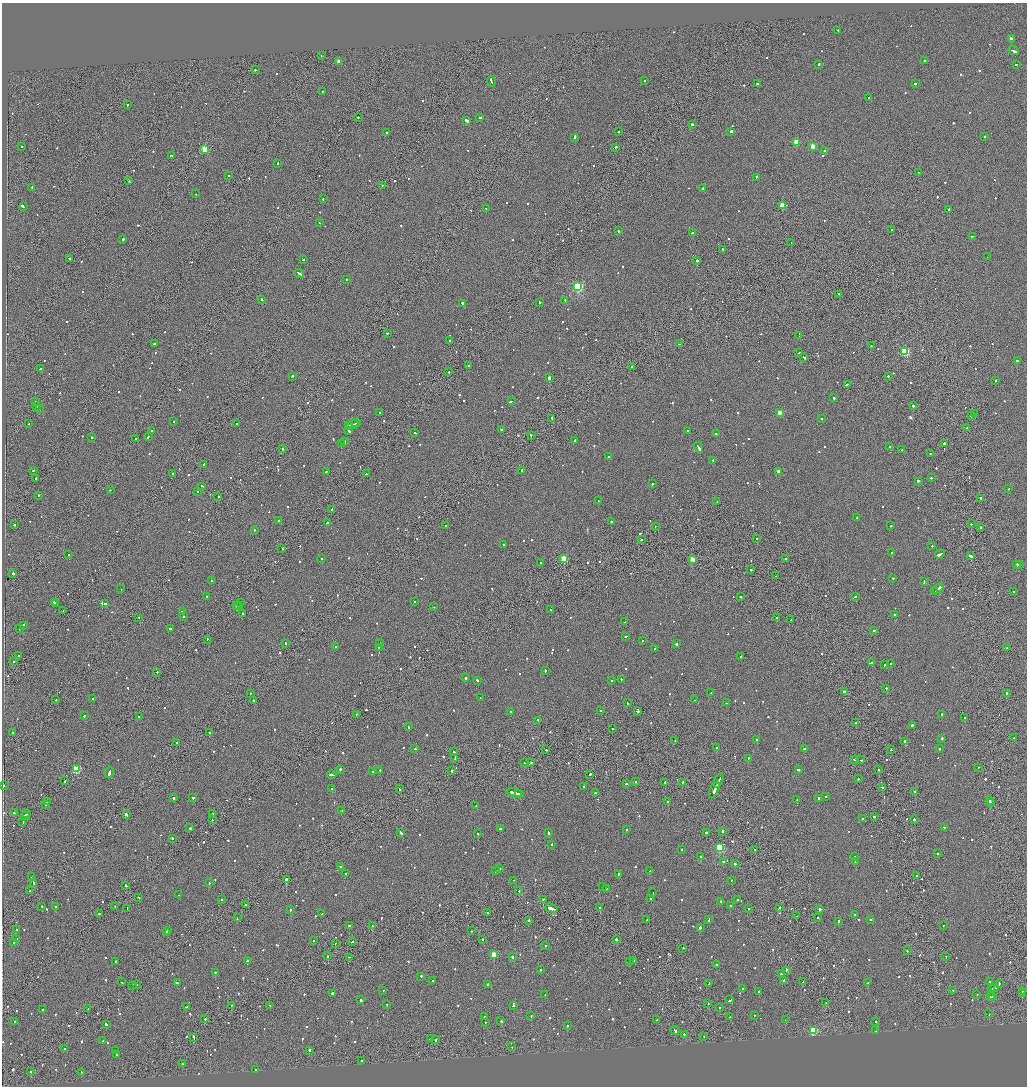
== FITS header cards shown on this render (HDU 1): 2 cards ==
NAXIS1  =                 2050
NAXIS2  =                 2168

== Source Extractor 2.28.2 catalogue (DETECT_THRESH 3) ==
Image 2050 x 2168 px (HDU 1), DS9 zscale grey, zoomed out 1/2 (1 PNG px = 2 x 2 image px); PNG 1029 x 1088 px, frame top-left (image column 2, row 2167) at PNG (2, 3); each listed source drawn as its Kron ellipse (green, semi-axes under 4 px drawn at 4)
Background -0.0919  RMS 0.068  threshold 0.203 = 3 sigma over >= 5 px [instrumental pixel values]
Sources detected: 1146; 57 cannot appear on this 1/2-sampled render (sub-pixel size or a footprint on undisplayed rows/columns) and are neither listed nor drawn; of the other 1089, the 500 brightest by FLUX_AUTO listed and drawn (589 fainter detections omitted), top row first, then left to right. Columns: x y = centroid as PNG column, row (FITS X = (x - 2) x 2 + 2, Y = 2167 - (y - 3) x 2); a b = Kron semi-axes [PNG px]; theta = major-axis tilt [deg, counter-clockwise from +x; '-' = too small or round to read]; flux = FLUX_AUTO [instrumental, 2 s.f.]
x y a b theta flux
838 30 2 2 - 110
1011 39 2 2 - 100
1013 51 5 2 - 400
321 56 2 1 - 140
924 60 2 2 - 430
338 61 2 2 - 94
818 65 3 2 - 130
1016 65 2 2 - 100
255 70 2 2 - 160
491 81 5 2 - 350
645 81 2 2 - 91
757 84 2 2 - 230
915 84 2 2 - 350
323 91 2 2 - 80
868 98 2 2 - 130
127 104 2 2 - 120
480 117 3 2 - 200
358 118 2 2 - 130
467 120 4 2 - 710
692 124 2 2 - 340
619 131 2 2 - 110
731 131 2 2 - 1500
386 133 2 2 - 85
984 136 2 2 - 120
575 137 3 2 - 460
796 142 3 3 - 400
22 146 2 2 - 91
813 146 3 3 - 310
615 147 3 2 - 150
205 150 3 3 - 560
825 150 2 2 - 180
171 155 2 2 - 200
278 163 2 2 - 130
919 172 2 1 - 110
228 175 2 1 - 110
756 177 4 2 - 190
129 181 2 2 - 87
382 186 2 1 - 87
32 188 3 2 - 110
702 188 2 2 - 110
196 194 2 1 - 77
323 199 2 2 - 110
23 206 4 2 - 450
782 206 3 3 - 350
486 208 2 2 - 110
949 209 2 2 - 250
319 223 2 2 - 110
892 230 2 2 - 150
619 231 2 2 - 180
693 233 3 2 - 210
972 236 2 1 - 86
123 239 2 2 - 330
791 243 2 2 - 130
722 249 2 2 - 83
987 257 2 1 - 99
70 259 2 2 - 320
303 260 2 2 - 160
697 260 2 2 - 950
299 273 5 2 - 220
346 279 2 2 - 170
578 286 4 3 - 1700
839 294 2 1 - 210
262 299 2 2 - 98
565 301 4 2 - 320
539 302 3 2 - 140
462 303 3 2 - 820
387 333 2 2 - 160
799 336 3 1 - 580
450 341 2 2 - 100
154 344 2 1 - 1100
679 344 2 1 - 560
871 346 2 1 - 190
905 351 3 3 - 1200
799 353 2 2 - 82
804 357 3 2 - 230
1017 361 2 2 - 370
469 366 2 2 - 770
632 367 2 2 - 150
40 369 2 2 - 180
449 372 2 2 - 120
292 376 2 2 - 330
888 376 2 2 - 170
549 378 3 2 - 510
995 380 2 2 - 100
847 385 4 2 - 300
834 398 2 2 - 290
36 401 2 2 - 120
511 401 3 2 - 630
36 406 2 1 - 100
913 406 2 2 - 430
39 408 2 1 - 97
379 413 2 2 - 110
780 413 3 2 - 200
975 413 2 1 - 580
971 416 2 1 - 170
552 418 3 1 - 220
822 419 2 2 - 460
174 422 2 2 - 110
356 423 4 1 - 350
29 424 2 1 - 260
236 424 2 2 - 110
352 424 6 2 24 560
348 426 3 2 - 380
967 428 2 1 - 87
501 430 2 1 - 190
687 430 2 2 - 83
152 431 2 2 - 94
349 431 3 2 - 250
415 432 2 2 - 140
716 434 2 2 - 84
531 436 3 2 - 120
92 437 2 2 - 160
148 437 3 2 - 150
135 439 2 2 - 94
575 440 2 1 - 970
344 441 3 2 - 440
944 443 2 2 - 2700
341 444 2 1 - 140
890 446 2 2 - 93
698 447 6 2 -56 550
282 448 2 1 - 180
902 450 2 2 - 130
930 454 2 2 - 98
609 456 2 2 - 130
713 460 2 2 - 100
204 464 2 1 - 130
33 470 2 2 - 92
522 470 2 2 - 200
326 471 3 2 - 190
778 471 4 2 - 400
172 473 2 2 - 180
366 474 2 2 - 230
36 478 2 2 - 290
931 478 2 2 - 100
918 481 2 2 - 890
652 484 2 2 - 99
202 486 2 2 - 110
1009 489 2 2 - 88
110 490 2 1 - 160
198 491 2 2 - 220
38 495 2 2 - 120
218 497 2 2 - 500
980 498 2 2 - 170
598 501 2 2 - 110
717 501 2 2 - 83
331 509 3 2 - 150
857 518 2 1 - 400
279 520 2 2 - 110
327 522 2 2 - 85
612 522 2 2 - 340
971 524 2 1 - 88
14 525 2 1 - 590
446 526 2 1 - 84
655 526 2 1 - 150
891 526 2 2 - 78
981 527 2 2 - 99
254 530 2 2 - 100
756 538 2 2 - 150
641 540 2 2 - 120
504 544 2 2 - 170
932 546 2 2 - 85
282 549 2 1 - 160
892 552 2 1 - 110
940 554 5 2 - 700
68 555 2 2 - 89
970 556 3 2 - 500
785 558 2 1 - 87
322 559 2 2 - 110
564 559 4 3 - 650
692 559 3 2 - 210
540 563 2 2 - 240
1017 564 3 2 - 270
1019 564 2 1 - 160
751 569 2 1 - 290
13 573 2 2 - 730
775 576 2 1 - 81
893 578 2 2 - 100
212 580 2 1 - 200
924 581 4 2 - 290
121 589 2 2 - 85
938 589 6 2 42 500
935 591 2 1 - 210
1014 591 2 1 - 86
206 596 2 2 - 88
855 596 2 2 - 260
741 597 2 2 - 80
54 602 2 2 - 330
240 602 2 1 - 270
414 602 2 1 - 110
56 603 2 1 - 120
105 604 2 2 - 130
238 605 2 2 - 120
236 606 2 2 - 250
434 607 2 2 - 180
551 610 2 2 - 80
63 611 2 2 - 91
182 612 2 2 - 120
243 613 2 2 - 100
894 615 2 2 - 460
183 616 2 2 - 120
139 617 2 2 - 80
777 618 2 2 - 120
791 620 2 2 - 180
625 622 2 2 - 190
23 625 3 2 - 200
19 628 2 2 - 82
171 629 4 2 - 230
874 630 3 2 - 88
626 636 2 2 - 130
207 639 2 1 - 89
642 640 2 2 - 81
285 643 2 1 - 290
379 643 2 1 - 110
676 644 2 2 - 390
336 646 2 2 - 87
379 647 2 1 - 340
1007 648 2 1 - 110
654 649 2 2 - 120
19 656 2 1 - 300
741 656 2 2 - 250
14 661 2 1 - 77
871 663 4 2 - 500
891 663 2 2 - 110
885 664 2 2 - 98
545 671 3 2 - 110
157 672 2 2 - 88
466 678 2 2 - 640
621 679 2 2 - 190
477 680 2 2 - 130
611 680 2 2 - 98
886 688 2 2 - 98
844 692 2 2 - 120
250 693 2 1 - 81
711 693 2 2 - 92
1006 693 3 2 - 180
480 697 2 2 - 85
92 698 2 2 - 110
56 700 2 2 - 99
695 700 2 2 - 96
253 701 2 2 - 380
627 703 2 2 - 77
726 703 2 2 - 470
510 711 2 2 - 140
601 711 2 2 - 83
637 711 3 2 - 180
356 714 2 1 - 81
942 714 2 2 - 230
84 716 2 2 - 140
139 716 2 2 - 80
965 718 2 2 - 130
538 720 2 2 - 110
856 723 2 1 - 150
912 725 2 2 - 590
408 727 3 2 - 280
612 729 2 2 - 100
12 733 2 2 - 86
209 733 2 2 - 240
1014 737 2 2 - 87
942 738 2 2 - 160
675 740 2 1 - 360
757 740 3 2 - 310
905 741 2 2 - 1400
177 743 2 2 - 130
716 748 3 2 - 370
940 748 2 2 - 250
415 749 2 2 - 100
804 749 2 2 - 410
546 750 3 2 - 120
890 750 3 2 - 120
454 752 2 2 - 140
748 758 2 2 - 200
455 759 4 2 - 260
854 759 2 2 - 140
861 760 2 2 - 90
524 762 2 1 - 140
531 762 2 2 - 120
978 767 2 1 - 100
76 769 3 3 - 640
340 769 2 2 - 380
878 769 2 2 - 200
380 770 2 2 - 110
798 770 2 2 - 410
373 771 2 2 - 220
451 771 2 2 - 200
109 772 6 2 75 430
590 774 2 2 - 100
332 775 4 2 - 350
858 779 2 2 - 99
65 781 3 1 - 360
636 781 2 2 - 100
718 781 7 1 65 1100
682 782 2 2 - 89
665 783 3 2 - 180
626 784 2 2 - 82
3 785 2 2 - 88
584 786 2 2 - 610
882 787 2 2 - 110
332 789 2 2 - 770
399 789 3 2 - 170
714 790 9 2 66 630
915 791 2 2 - 250
511 792 2 2 - 270
515 793 9 2 -11 730
595 793 2 2 - 140
519 794 2 2 - 230
826 797 2 2 - 78
174 798 2 2 - 400
193 798 2 2 - 280
819 798 3 2 - 210
797 800 2 2 - 130
990 800 2 2 - 120
668 801 2 2 - 200
48 802 3 2 - 160
990 803 2 2 - 200
46 805 2 2 - 78
476 806 2 2 - 170
342 810 2 2 - 220
14 813 2 1 - 120
26 814 3 2 - 130
126 814 3 2 - 670
212 814 2 2 - 130
25 816 4 2 - 200
874 816 2 2 - 130
862 818 2 2 - 230
914 819 2 2 - 170
212 820 2 1 - 89
23 823 3 1 - 330
944 827 2 1 - 95
190 828 2 2 - 280
500 829 2 2 - 430
627 829 2 2 - 80
722 831 2 2 - 210
706 832 2 2 - 230
401 833 3 2 - 640
478 833 2 2 - 270
548 833 3 2 - 190
172 838 2 2 - 99
551 844 2 2 - 340
719 848 3 3 - 920
681 849 2 2 - 83
755 850 2 1 - 530
938 854 2 2 - 120
855 856 2 2 - 86
701 857 2 2 - 280
723 861 2 2 - 130
855 862 2 2 - 96
735 864 2 2 - 110
340 867 2 2 - 78
499 869 2 2 - 320
496 871 2 2 - 250
650 871 2 2 - 720
345 874 2 2 - 120
618 874 2 2 - 140
916 875 2 1 - 91
31 877 2 1 - 290
286 879 2 2 - 4900
514 880 2 1 - 200
731 880 2 2 - 130
33 883 4 2 - 840
209 883 2 2 - 120
126 885 2 2 - 350
602 887 2 2 - 97
606 889 2 1 - 250
30 891 2 2 - 160
519 891 2 2 - 130
653 893 2 2 - 190
179 895 2 2 - 92
139 897 2 2 - 170
222 899 2 2 - 270
543 899 2 1 - 250
650 899 2 2 - 410
737 900 2 2 - 83
721 901 2 2 - 88
245 905 2 2 - 230
42 906 2 1 - 120
55 906 2 2 - 140
115 906 2 1 - 200
730 906 3 2 - 190
779 907 2 2 - 190
127 908 2 1 - 93
551 908 6 2 -18 660
600 908 2 2 - 120
749 909 2 2 - 87
819 909 2 2 - 910
290 910 2 2 - 140
487 913 2 2 - 110
99 914 2 1 - 88
322 914 2 2 - 120
855 914 2 2 - 77
797 916 2 2 - 83
818 917 2 2 - 590
237 918 2 2 - 150
870 919 2 2 - 94
528 920 2 2 - 120
647 920 2 2 - 630
709 920 4 2 - 280
838 921 2 2 - 100
349 925 2 2 - 220
372 926 3 2 - 1200
943 926 2 1 - 81
700 927 2 2 - 310
17 930 2 2 - 100
168 930 2 2 - 84
472 931 2 2 - 140
166 933 3 2 - 180
17 939 3 2 - 400
482 939 2 2 - 81
616 939 2 2 - 450
314 941 2 2 - 82
352 941 3 2 - 110
14 942 2 2 - 78
335 943 2 1 - 140
546 945 2 2 - 150
683 948 2 2 - 89
907 951 2 2 - 92
494 954 3 3 - 420
328 956 2 1 - 110
350 957 2 1 - 130
512 957 2 2 - 320
946 957 2 1 - 110
634 960 2 2 - 110
115 961 2 2 - 240
247 961 2 2 - 400
630 962 2 2 - 230
716 965 2 2 - 110
541 969 2 2 - 120
786 970 3 2 - 230
215 972 2 2 - 150
781 974 2 2 - 150
421 976 2 2 - 81
783 980 2 2 - 590
433 981 2 2 - 110
990 981 2 2 - 230
122 982 2 2 - 270
803 982 2 2 - 120
177 983 3 2 - 260
868 983 2 2 - 87
487 984 2 2 - 460
709 984 3 2 - 150
999 984 3 2 - 160
133 985 2 2 - 410
137 985 2 2 - 180
995 987 2 2 - 170
743 989 2 2 - 120
992 989 3 2 - 180
383 990 2 2 - 83
953 990 2 2 - 93
759 991 2 2 - 120
1023 991 2 1 - 82
332 993 2 2 - 350
1022 993 2 2 - 120
545 994 2 2 - 130
977 994 2 2 - 140
992 996 3 2 - 130
990 997 2 1 - 82
361 1000 3 2 - 220
730 1000 4 2 - 200
826 1002 3 1 - 130
708 1003 2 2 - 180
387 1004 2 2 - 120
231 1005 2 2 - 120
269 1005 2 2 - 80
513 1006 2 2 - 110
186 1007 3 2 - 170
719 1007 2 2 - 85
43 1009 2 2 - 89
88 1009 2 1 - 84
989 1014 2 2 - 150
754 1015 2 1 - 120
484 1016 2 2 - 94
531 1016 2 2 - 88
730 1017 3 2 - 170
205 1019 2 1 - 110
657 1020 2 2 - 130
785 1020 2 1 - 140
14 1021 2 1 - 230
501 1021 2 2 - 650
875 1021 2 2 - 130
485 1022 2 2 - 85
106 1024 3 2 - 190
567 1026 2 2 - 330
813 1030 3 3 - 860
675 1031 4 2 - 520
876 1031 2 1 - 78
684 1034 2 2 - 140
194 1037 3 1 - 440
704 1037 2 1 - 120
430 1039 3 2 - 200
435 1040 2 2 - 99
103 1041 2 2 - 130
512 1047 2 2 - 110
65 1048 2 2 - 140
309 1050 2 2 - 350
115 1051 2 1 - 86
116 1055 2 2 - 81
361 1060 2 1 - 79
182 1064 2 2 - 87
256 1070 2 2 - 98
31 1072 2 2 - 210
81 1072 2 2 - 100
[589 fainter detections neither listed nor drawn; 57 sub-pixel or undisplayed-footprint detections neither listed nor drawn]